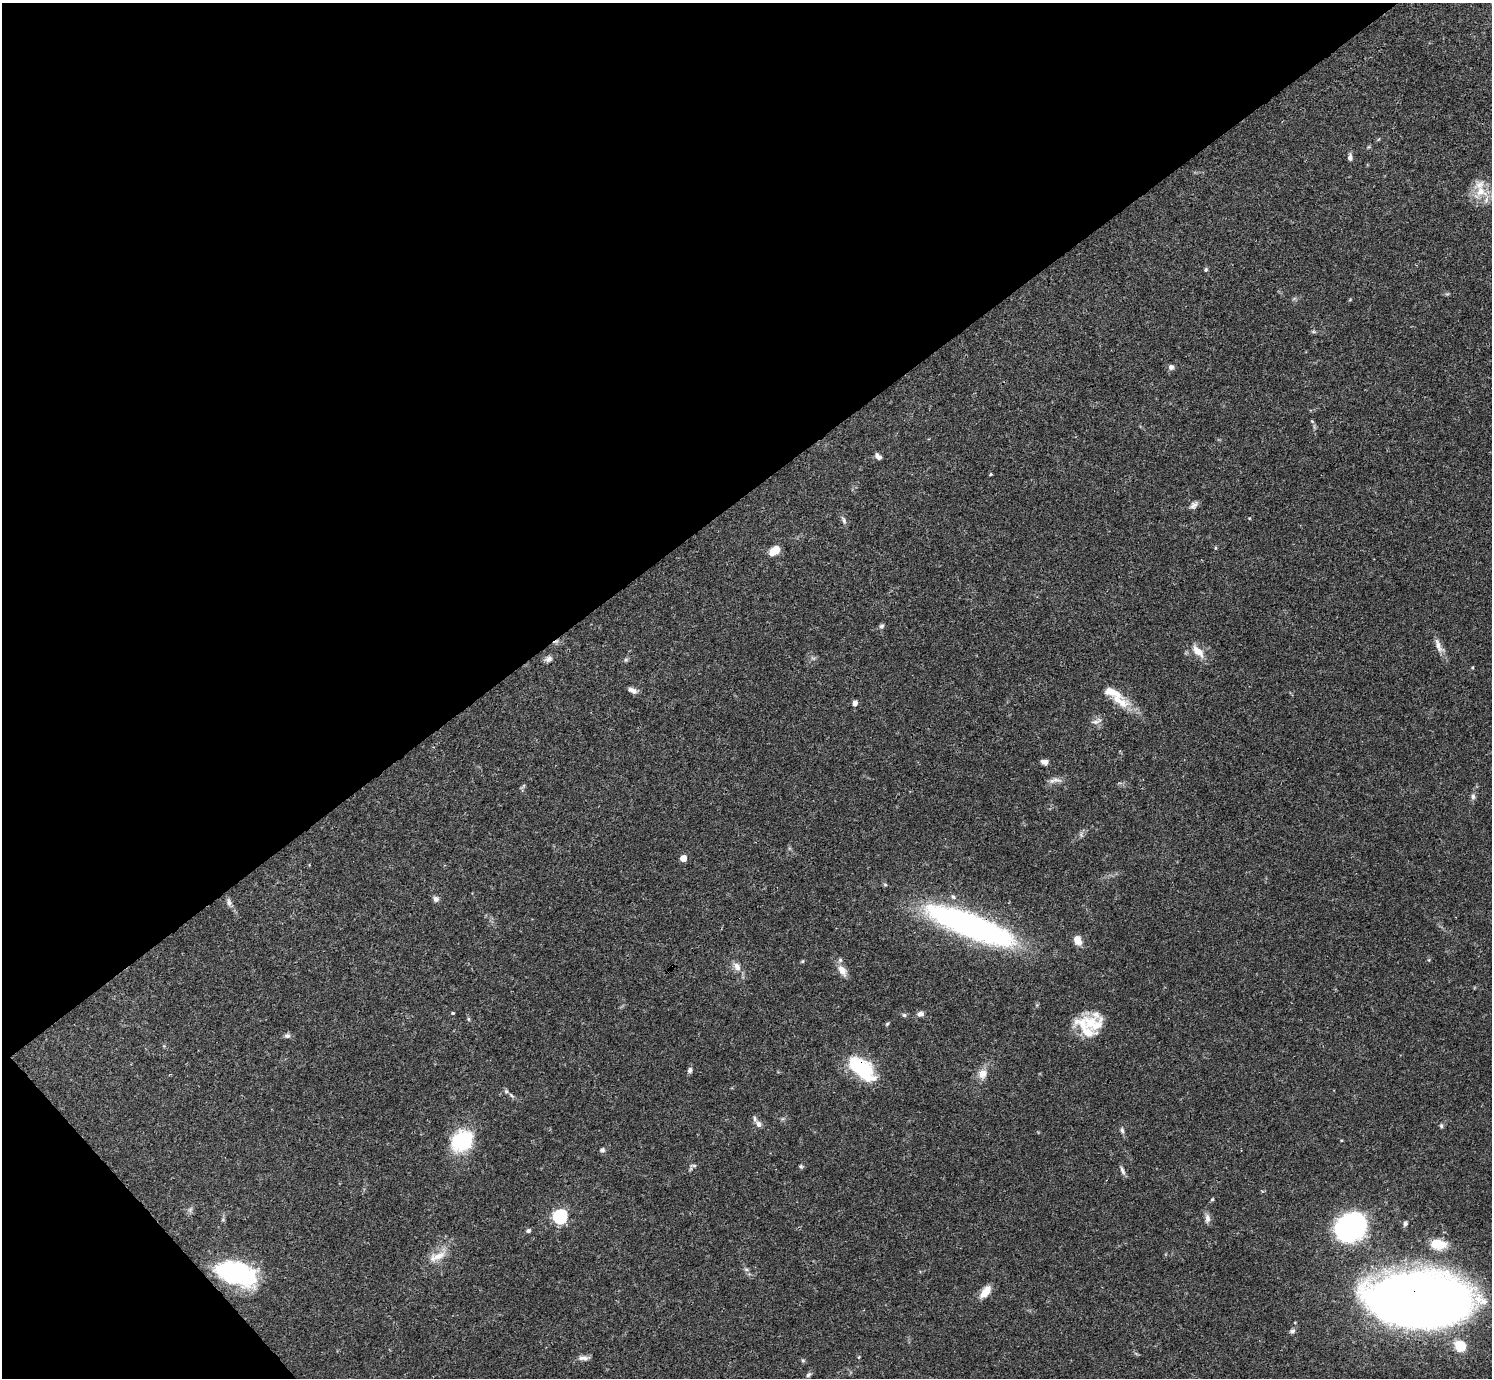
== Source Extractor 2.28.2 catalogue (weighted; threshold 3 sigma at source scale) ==
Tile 5 of 4 x 4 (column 1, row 2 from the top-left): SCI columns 1-1490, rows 2909-4284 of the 5961 x 5958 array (HDU 1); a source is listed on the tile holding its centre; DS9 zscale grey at full resolution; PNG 1494 x 1380 px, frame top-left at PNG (2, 3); no overlay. Shown black and unused: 38% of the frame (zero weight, under 3 of 4 exposures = <1% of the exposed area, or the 3 px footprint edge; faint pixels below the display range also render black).
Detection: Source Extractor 2.28.2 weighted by HDU 2 'WHT'; one run over the whole footprint, this tile lists its part. Background 0.0407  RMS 0.0027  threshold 0.0119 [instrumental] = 3 sigma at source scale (4.5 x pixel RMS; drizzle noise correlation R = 1.50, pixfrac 1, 0.05/0.05 arcsec/px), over >= 5 px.
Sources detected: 73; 1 inside a brighter object's white glare — not listed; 7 inside a brighter listed object's ellipse — not listed separately; the other 65 listed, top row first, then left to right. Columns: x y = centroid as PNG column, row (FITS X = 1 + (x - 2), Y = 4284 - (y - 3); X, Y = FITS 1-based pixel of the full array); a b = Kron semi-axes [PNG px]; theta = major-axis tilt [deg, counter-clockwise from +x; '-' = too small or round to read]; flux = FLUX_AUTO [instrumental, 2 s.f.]
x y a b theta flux
1350 157 9 6 -83 0.81
1481 191 21 16 51 5.7
1206 270 6 5 - 0.41
1171 367 7 7 - 0.94
878 456 9 5 -45 1
1194 505 11 7 46 1.1
844 520 11 5 -70 0.76
1215 548 4 4 - 0.27
774 551 11 7 38 4
882 626 7 5 43 0.56
1438 646 23 8 -64 2.1
1198 651 18 9 -44 3.3
549 659 10 8 24 1.1
626 660 7 5 30 0.46
633 690 11 6 -26 1.3
855 703 5 5 - 1.4
1122 703 19 15 -61 4.4
1096 721 17 6 20 1.3
1045 762 8 6 -8 1.2
1052 781 10 6 14 1.2
1473 797 7 6 - 0.72
683 858 5 4 - 4.1
436 899 7 7 - 0.91
229 902 12 5 -79 0.91
969 925 96 22 -21 78
1077 940 11 8 -67 2.5
737 966 13 8 -55 1.8
842 970 16 9 -56 2.1
453 1013 3 3 - 0.35
920 1014 8 6 10 1.1
904 1015 6 5 - 0.48
468 1019 6 4 -71 0.33
887 1024 6 3 45 0.33
1094 1024 32 21 -23 8.8
287 1036 8 6 0 0.77
856 1064 14 11 -5 15
690 1070 7 5 74 0.75
983 1074 14 12 66 2.5
511 1095 9 4 -36 0.73
758 1124 10 6 -55 1
1441 1126 6 5 - 0.46
1122 1130 8 5 -73 0.62
462 1141 22 18 39 18
602 1150 7 6 - 0.61
694 1166 9 4 2 0.5
801 1166 6 5 - 0.39
1122 1170 12 5 -67 0.86
1212 1199 5 4 - 0.31
560 1216 6 6 - 55
1207 1218 12 7 -87 1.2
1405 1224 7 5 78 0.62
1351 1228 19 16 16 80
528 1230 6 5 - 0.57
1438 1244 17 10 -10 5.8
437 1256 28 9 23 3.7
746 1269 6 4 -1 0.44
234 1272 42 25 -17 28
986 1291 16 8 51 3.5
1415 1300 64 32 -4 600
1292 1331 8 6 26 0.72
1460 1346 15 13 -46 5.2
859 1357 5 3 - 0.26
584 1358 13 6 -4 1.3
803 1361 6 4 -1 0.36
808 1375 8 6 40 0.65
Overlapping masked pixels (flux is a lower limit): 4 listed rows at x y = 969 925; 856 1064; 234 1272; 1415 1300